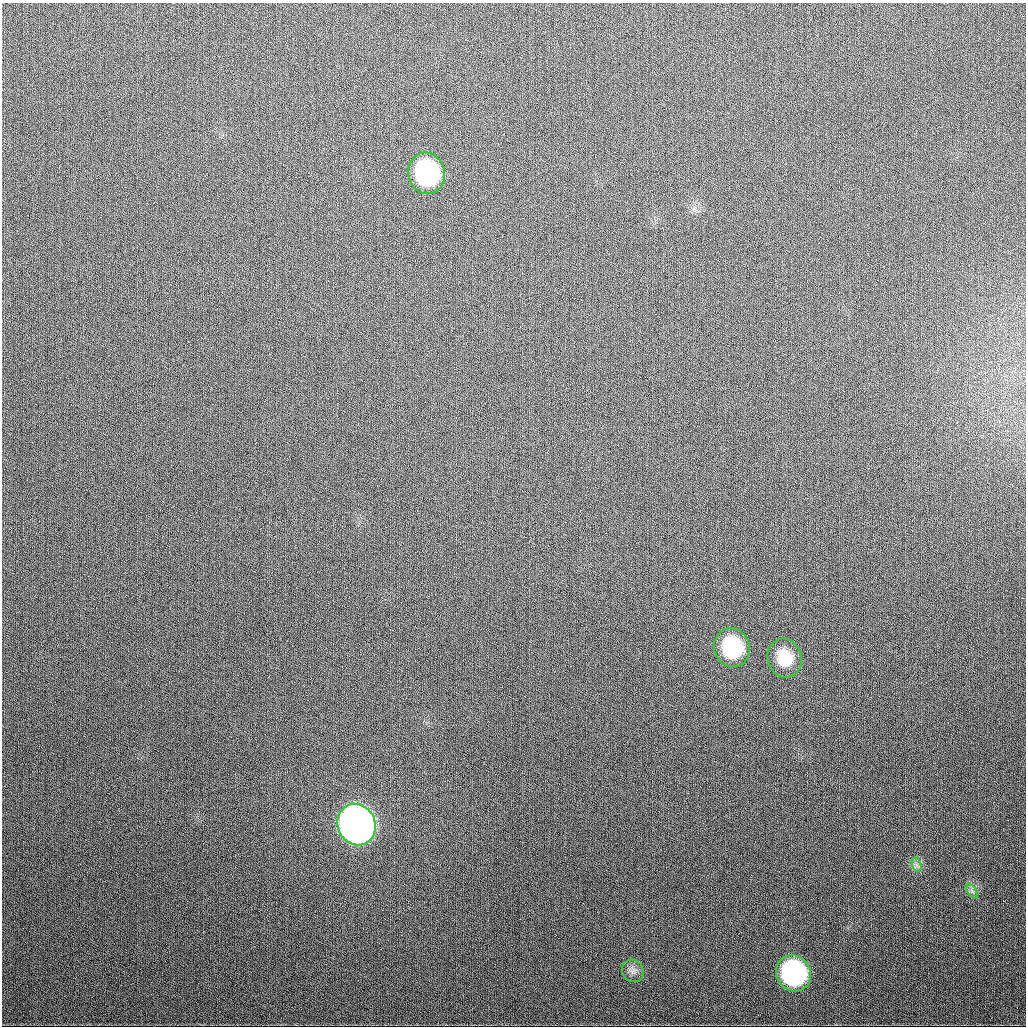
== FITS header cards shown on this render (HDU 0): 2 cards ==
NAXIS1  =                 1024
NAXIS2  =                 1024

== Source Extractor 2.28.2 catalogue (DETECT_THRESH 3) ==
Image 1024 x 1024 px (HDU 0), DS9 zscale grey, 1 PNG px = 1 image px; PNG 1028 x 1028 px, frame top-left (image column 1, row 1024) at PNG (2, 3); each listed source drawn as its Kron ellipse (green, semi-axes under 4 px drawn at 4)
Background 351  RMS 13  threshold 39.6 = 3 sigma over >= 5 px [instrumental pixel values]
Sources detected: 8; all 8 listed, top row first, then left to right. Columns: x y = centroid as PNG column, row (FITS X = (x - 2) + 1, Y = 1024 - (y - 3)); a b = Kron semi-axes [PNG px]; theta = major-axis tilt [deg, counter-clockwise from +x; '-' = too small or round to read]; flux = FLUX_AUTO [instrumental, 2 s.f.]
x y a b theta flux
427 173 21 18 -77 120000
732 648 20 17 -71 64000
785 658 19 17 -71 24000
356 825 21 19 -66 920000
917 865 7 4 -71 2900
972 891 8 4 -53 2600
633 971 12 10 -55 5800
793 973 18 17 - 160000